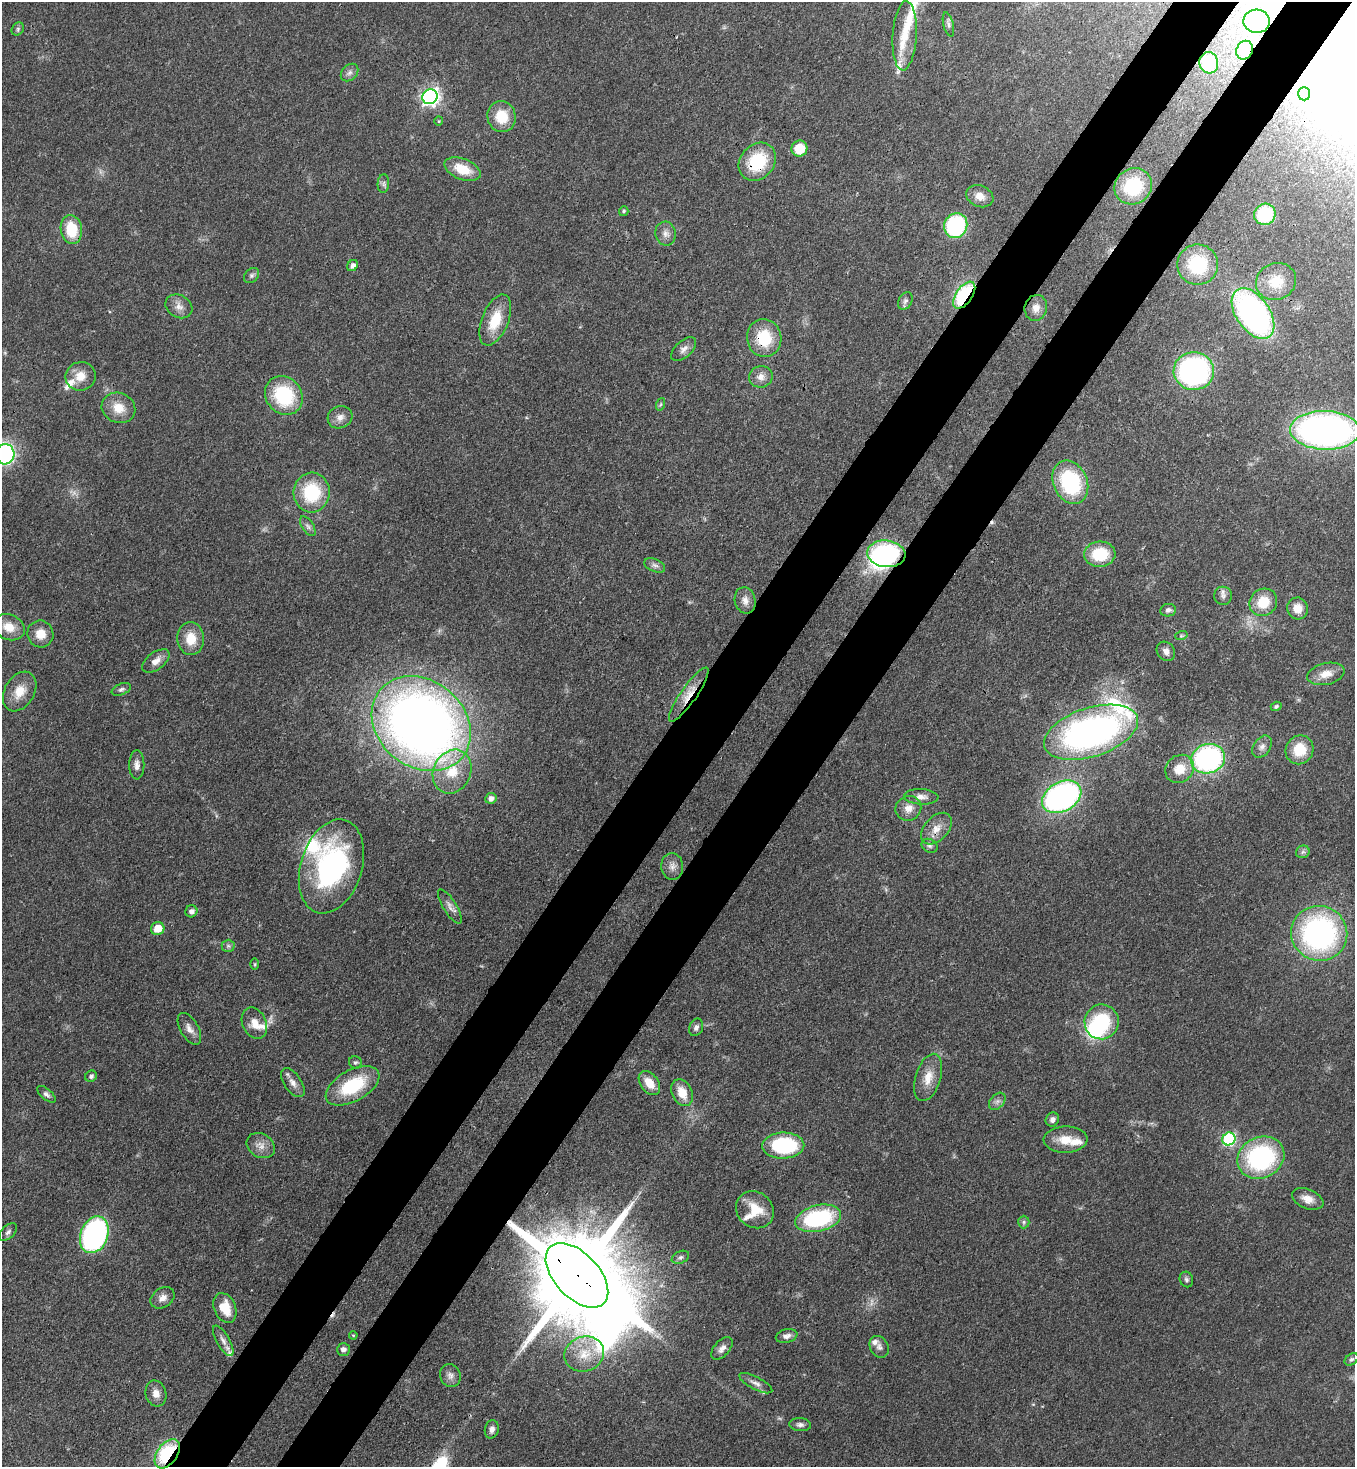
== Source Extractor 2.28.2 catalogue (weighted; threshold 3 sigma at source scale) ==
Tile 10 of 4 x 4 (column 2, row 3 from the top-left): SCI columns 1719-3071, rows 1525-2989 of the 6003 x 5980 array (HDU 1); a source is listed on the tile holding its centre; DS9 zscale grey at full resolution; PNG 1357 x 1469 px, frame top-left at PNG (2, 2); each listed source drawn as its Kron ellipse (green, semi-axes under 4 px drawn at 4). Shown black and unused: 10% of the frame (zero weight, under 3 of 4 exposures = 7% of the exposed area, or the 3 px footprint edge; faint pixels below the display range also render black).
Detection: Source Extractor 2.28.2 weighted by HDU 2 'WHT'; one run over the whole footprint, this tile lists its part. Background 0.0796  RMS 0.0039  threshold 0.0176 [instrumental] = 3 sigma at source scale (4.5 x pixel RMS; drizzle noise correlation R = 1.50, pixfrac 1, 0.05/0.05 arcsec/px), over >= 5 px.
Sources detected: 149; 3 too faint to see at this stretch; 2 inside a brighter object's white glare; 2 cosmic-ray / hot-pixel residue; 1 long thin detection or spike segment (spike, bleed or trail) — neither listed nor drawn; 9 inside a brighter listed object's ellipse — not listed separately; the other 132 listed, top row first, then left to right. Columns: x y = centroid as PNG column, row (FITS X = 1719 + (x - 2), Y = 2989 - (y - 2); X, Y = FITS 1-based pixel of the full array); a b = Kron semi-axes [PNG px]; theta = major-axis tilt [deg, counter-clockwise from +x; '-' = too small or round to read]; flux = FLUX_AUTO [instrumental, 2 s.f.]
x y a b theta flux
1257 21 13 11 -6 12
948 24 12 5 -76 1.2
18 29 7 5 49 0.86
905 36 34 12 87 9
1244 50 9 8 - 2
1209 63 10 9 - 16
349 73 10 7 45 1.6
1304 94 6 6 - 0.98
430 97 8 7 - 140
502 117 15 14 - 9.9
439 121 4 4 - 0.38
799 149 8 8 - 9.5
757 162 20 17 48 20
462 169 19 10 -21 9.1
383 184 9 5 85 1.2
1133 186 19 17 36 22
980 196 14 10 -21 3.9
624 211 5 4 - 0.7
1265 214 11 10 - 21
956 226 13 11 63 41
71 229 14 10 -82 13
666 234 12 10 -77 2.5
353 265 6 5 - 1.8
1198 265 20 20 - 23
251 275 8 6 46 1.1
1276 281 20 18 26 10
964 295 15 8 55 45
905 301 9 6 60 1.3
179 306 14 11 -30 3.2
1036 308 13 11 75 3.7
1253 314 28 17 -56 120
495 320 27 13 68 11
764 338 19 17 -80 15
684 349 15 8 43 2.3
1194 371 20 18 -2 85
80 376 15 14 - 5.5
761 377 12 10 11 3.1
284 395 20 18 -50 27
661 404 6 4 70 0.64
118 408 17 15 -23 7
340 417 12 11 - 2.8
1325 430 35 19 -2 170
5 454 10 9 - 82
1070 482 22 17 -66 35
312 492 20 18 85 22
308 526 11 5 -58 1.3
886 554 19 13 -7 52
1100 554 15 12 4 16
655 565 11 6 -22 1.5
1223 596 9 9 - 1.7
745 600 13 10 -77 2.8
1263 602 14 13 - 9.3
1298 608 11 10 - 4.1
1168 610 8 6 11 1.5
9 627 16 12 -22 6.5
40 634 13 13 - 5.5
1181 636 6 4 18 0.57
191 639 16 13 -87 7.9
1166 651 10 8 -51 2
156 661 16 8 37 3.4
1326 674 19 10 13 4.9
121 689 10 5 22 1.1
20 691 21 15 59 6.9
689 695 32 8 55 6.8
1276 706 5 4 - 0.89
421 724 53 43 -39 390
1091 732 49 24 18 150
1262 747 12 8 55 2.2
1300 750 15 13 61 10
1208 759 17 14 15 76
137 765 14 7 88 2.2
1180 769 15 13 46 6.5
452 772 22 18 65 12
921 797 17 7 -3 2.7
1062 797 21 14 30 110
491 798 5 5 - 2
908 808 13 12 - 3.8
936 829 18 11 47 5
930 846 8 6 -30 1.1
1303 852 7 6 - 1
331 866 48 31 73 77
672 866 13 11 -85 2.8
450 907 19 6 -58 2.5
191 911 6 6 - 1.5
158 929 7 6 - 5.9
1319 933 28 27 - 90
228 946 6 6 - 1
255 964 6 4 -90 0.41
1102 1022 17 17 - 27
254 1023 16 12 -65 4.9
696 1027 9 6 68 1.5
189 1029 17 9 -59 3
355 1062 6 6 - 0.87
91 1076 6 5 - 1.1
928 1077 24 12 73 6.5
293 1083 16 8 -56 2.9
649 1083 13 9 -53 6.1
352 1086 29 15 29 23
682 1093 14 10 -63 6.7
46 1094 11 5 -40 1.2
997 1101 10 7 49 1.4
1052 1119 7 6 - 1.5
1229 1139 7 6 - 49
1066 1140 22 13 2 7.2
261 1146 15 11 -32 3.4
783 1146 21 13 1 36
1261 1158 24 20 26 55
1308 1199 16 9 -22 3.8
755 1210 20 17 -39 9.7
818 1218 23 13 13 41
1024 1222 6 5 - 0.9
8 1232 11 6 45 1.3
94 1235 19 13 68 91
680 1257 9 6 24 1.1
577 1275 39 22 -47 9900
1186 1279 8 6 -66 1.1
163 1298 13 9 34 2.9
225 1308 15 10 -67 7.9
353 1335 4 3 - 0.35
787 1336 11 7 15 1.9
223 1341 17 6 -60 2.4
879 1347 11 9 -61 1.8
722 1348 13 7 49 2.3
343 1349 6 6 - 1.5
584 1354 20 17 18 9.3
1351 1359 7 5 37 0.87
450 1375 12 10 -69 2.2
756 1383 18 6 -27 2.4
156 1393 13 10 -74 3.2
800 1425 11 6 -4 1.4
492 1429 9 7 76 1.7
167 1454 16 10 54 28
Overlapping masked pixels (flux is a lower limit): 8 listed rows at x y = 757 162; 964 295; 764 338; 886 554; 689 695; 1091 732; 577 1275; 167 1454
Isophote crosses this tile's border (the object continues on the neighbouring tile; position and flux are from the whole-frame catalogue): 2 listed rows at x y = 1325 430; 5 454